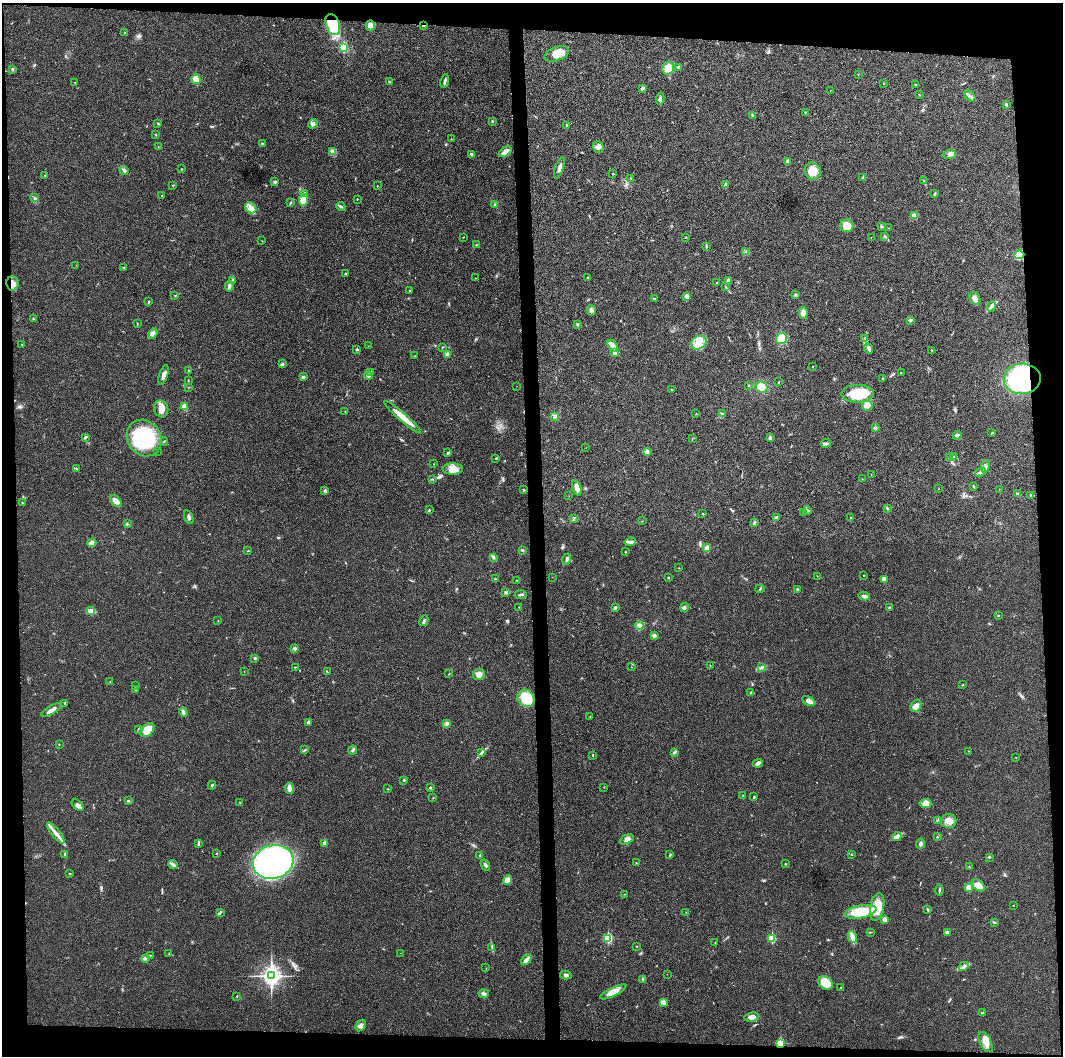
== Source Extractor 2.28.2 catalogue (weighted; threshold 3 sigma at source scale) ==
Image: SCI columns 1-4242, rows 19-4234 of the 4249 x 4237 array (HDU 1 of 3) = the unmasked area's bounding box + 8 px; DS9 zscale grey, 4 x 4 block average (1 PNG px = mean of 4 x 4 image px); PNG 1065 x 1058 px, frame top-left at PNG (2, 3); each listed source drawn as its Kron ellipse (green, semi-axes under 4 px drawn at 4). Shown black and unused: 9% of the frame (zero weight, under 3 of 4 exposures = <1% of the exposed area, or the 3 px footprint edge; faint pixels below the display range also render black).
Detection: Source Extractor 2.28.2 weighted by HDU 2 'WHT'. Background 0.0197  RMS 0.0056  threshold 0.025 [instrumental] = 3 sigma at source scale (4.5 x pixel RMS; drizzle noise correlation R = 1.50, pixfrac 1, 0.05/0.05 arcsec/px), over >= 5 px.
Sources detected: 346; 1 cosmic-ray / hot-pixel residue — neither listed nor drawn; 5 coinciding with a brighter row at this scale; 10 inside a brighter listed object's ellipse — not listed separately; the other 330 listed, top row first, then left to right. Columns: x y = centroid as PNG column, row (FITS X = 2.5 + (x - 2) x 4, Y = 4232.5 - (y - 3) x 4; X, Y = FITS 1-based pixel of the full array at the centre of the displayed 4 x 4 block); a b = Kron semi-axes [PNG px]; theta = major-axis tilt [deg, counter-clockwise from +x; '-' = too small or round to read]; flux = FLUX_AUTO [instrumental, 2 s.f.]
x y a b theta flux
333 24 11 7 -71 78
370 25 5 4 - 15
424 25 2 2 - 6.9
125 33 2 2 - 1.4
343 47 2 2 - 230
557 54 13 7 22 51
678 67 2 2 - 12
668 68 7 5 57 36
12 69 3 2 - 2.9
858 74 2 2 - 1.4
196 79 5 4 - 28
445 81 7 2 78 7.7
389 82 3 2 - 2.9
75 83 2 2 - 1.4
884 83 2 2 - 2.5
915 84 2 2 - 1.6
642 88 3 3 - 5.1
830 90 2 2 - 0.67
919 95 2 2 - 1.4
970 96 7 3 -43 8.8
660 99 6 2 78 6.5
1006 104 2 2 - 7
805 112 2 2 - 1.6
752 115 3 2 - 2.9
492 121 2 2 - 2.8
157 123 2 2 - 1.7
313 124 5 3 - 6.8
567 125 2 2 - 2.2
156 135 2 2 - 2.2
451 139 2 2 - 1.1
263 144 4 3 - 4.6
158 147 2 2 - 1.4
598 147 6 5 - 12
333 152 4 3 - 12
505 152 7 3 35 25
472 154 4 2 - 5.4
950 154 6 4 7 12
788 161 4 3 - 7.9
559 168 11 2 70 14
181 169 2 2 - 1.5
124 170 5 3 - 6.3
813 171 8 8 - 54
613 173 2 2 - 1.9
45 175 2 2 - 1.9
630 178 2 2 - 1.2
863 178 3 2 - 6.7
924 181 2 2 - 1.5
275 182 3 3 - 5.1
173 185 2 2 - 1.8
726 185 2 2 - 27
377 186 2 2 - 1.9
304 193 3 3 - 3.9
934 194 3 2 - 4.2
162 196 2 2 - 1.3
34 197 2 2 - 1.7
357 199 2 2 - 1.7
303 200 6 4 83 39
291 203 3 2 - 2.5
495 204 4 3 - 4.1
341 206 4 2 - 4.3
251 208 6 5 - 21
914 216 4 3 - 16
847 226 7 6 - 41
881 226 2 2 - 4.2
889 228 2 2 - 1.2
885 236 2 2 - 1.8
463 237 2 2 - 1.4
685 237 2 2 - 1.3
871 237 2 2 - 0.75
262 241 2 2 - 0.89
476 245 2 2 - 3.3
706 246 4 2 - 2.6
746 252 2 2 - 2
1019 255 5 4 - 12
76 265 2 2 - 0.79
124 267 2 2 - 1.7
345 274 3 2 - 1.8
588 277 2 2 - 4.3
475 278 2 2 - 0.95
232 280 3 2 - 2.8
728 280 3 2 - 7.5
12 283 7 6 - 22
717 283 2 2 - 1.8
229 286 5 3 - 9.8
725 287 3 2 - 2.2
410 291 2 2 - 1.6
795 295 3 2 - 6.8
175 296 2 2 - 1
687 296 3 3 - 18
654 298 4 2 - 2.6
975 298 7 5 -61 14
148 302 2 2 - 2.9
991 307 5 3 - 8.8
591 310 5 3 - 9.1
803 313 6 4 -85 14
33 319 2 2 - 1.2
910 320 3 2 - 4.1
137 324 2 2 - 1.5
577 324 2 2 - 1.2
153 334 6 3 57 8.5
782 338 6 5 - 49
865 338 2 2 - 1.3
699 343 8 6 30 33
22 344 2 2 - 1.2
368 346 2 2 - 0.82
613 346 7 3 -55 27
442 347 2 2 - 2.7
357 349 2 2 - 10
869 349 5 3 - 9
932 350 2 2 - 1.6
615 353 4 3 - 8.5
447 355 4 3 - 10
415 356 2 2 - 1.6
282 364 3 2 - 5.4
813 366 2 2 - 1.1
188 370 2 2 - 4.1
371 372 3 2 - 2.3
901 373 2 2 - 1.1
164 375 10 4 71 15
368 376 4 3 - 6.9
303 377 3 3 - 5.3
883 378 2 2 - 1.8
1022 379 18 15 3 410
188 380 2 2 - 1.9
779 382 2 2 - 1.7
749 385 2 2 - 2.2
516 386 2 2 - 0.62
188 387 2 2 - 0.93
761 387 6 5 - 39
671 389 2 2 - 1.8
858 394 16 9 1 110
867 405 5 5 - 13
184 407 2 2 - 61
161 409 8 7 - 27
345 412 2 2 - 1
722 413 2 2 - 1
696 414 2 2 - 1.1
555 416 2 2 - 3.5
403 417 24 3 -41 57
875 428 3 3 - 6
992 433 3 2 - 2.4
957 435 4 2 - 4.6
85 437 4 2 - 4.9
144 438 19 16 -55 230
770 438 2 2 - 20
692 439 2 2 - 1
164 441 4 2 - 2.7
826 443 5 3 - 7.4
586 448 2 2 - 0.68
158 451 2 2 - 1.5
648 452 4 2 - 4.5
448 453 4 2 - 3.8
953 456 4 2 - 2
949 457 3 2 - 2.4
496 458 2 2 - 4.8
434 464 2 2 - 1.6
985 466 6 3 80 7.5
76 469 4 2 - 2.9
453 469 10 5 -1 26
980 472 5 3 - 7.4
871 474 2 2 - 1
432 479 2 2 - 1.3
862 479 2 2 - 0.99
974 487 2 2 - 1.8
577 488 8 4 -72 16
939 489 2 2 - 0.96
999 489 2 2 - 0.9
325 490 2 2 - 3
523 490 2 2 - 4.2
1018 494 3 2 - 2.9
1031 495 3 2 - 3.8
569 496 2 2 - 0.75
116 501 7 4 -46 28
22 503 2 2 - 1.5
887 508 2 2 - 3.6
429 510 2 2 - 2.6
807 510 4 2 - 3.7
803 512 2 2 - 2
703 514 2 2 - 1.1
189 517 7 3 -70 7.3
776 517 4 3 - 6.3
851 518 2 2 - 1.1
574 519 2 2 - 1.7
642 521 2 2 - 0.93
754 523 2 2 - 2.6
127 524 2 2 - 2.3
630 542 5 3 - 9.9
92 543 4 2 - 26
707 548 3 3 - 12
522 550 3 2 - 4.6
248 551 3 2 - 1.4
625 552 2 2 - 2.3
493 558 2 2 - 1.5
567 559 6 2 72 7.4
679 568 2 2 - 1.1
864 575 2 2 - 1.3
817 576 2 2 - 0.54
552 577 2 2 - 0.74
668 577 2 2 - 1.9
496 579 2 2 - 2.4
884 579 4 4 - 11
517 580 2 2 - 0.87
760 589 4 2 - 4.1
797 589 3 2 - 1.7
506 593 2 2 - 1.8
520 595 6 2 8 5.6
864 596 5 3 - 8.7
519 607 2 2 - 0.92
615 608 3 2 - 3.3
684 608 4 3 - 7.2
890 608 4 2 - 3.2
91 611 2 2 - 4
998 615 2 2 - 1.9
218 620 2 2 - 1.2
424 621 5 2 - 6.3
640 625 4 4 - 9
654 635 4 3 - 4.8
295 649 2 2 - 9.8
255 658 2 2 - 3.3
710 665 2 2 - 1.2
295 667 2 2 - 1.3
631 667 2 2 - 0.73
761 667 2 2 - 1.8
244 671 2 2 - 0.7
327 672 2 2 - 2.1
449 674 2 2 - 1
479 675 6 5 - 15
110 681 2 2 - 0.74
963 685 3 2 - 1.9
136 686 2 2 - 1.6
135 689 2 2 - 2.1
751 693 2 2 - 11
526 698 9 8 - 88
809 701 7 3 -27 15
65 703 3 2 - 3.4
916 706 6 5 - 20
51 710 11 2 32 17
183 712 5 3 - 9.6
590 716 2 2 - 0.97
308 722 2 2 - 8.2
446 723 3 2 - 3.3
138 729 2 2 - 0.84
147 730 8 5 46 54
59 744 2 2 - 1.3
305 750 2 2 - 1.8
353 750 5 2 - 5.2
969 751 2 2 - 1.1
482 752 4 2 - 4.4
674 752 2 2 - 2.5
593 755 2 2 - 1.4
1016 757 2 2 - 0.85
758 763 5 3 - 7.2
404 780 2 2 - 2.6
212 785 4 2 - 3.7
604 787 2 2 - 0.9
289 788 5 3 - 17
430 788 3 2 - 2.5
388 789 2 2 - 1.6
742 796 2 2 - 2.3
754 797 2 2 - 2.6
433 798 2 2 - 1.6
128 801 2 2 - 3.7
240 803 2 2 - 1.6
925 803 6 4 4 27
78 805 7 3 -43 11
937 820 2 2 - 2
949 821 8 7 - 26
56 833 13 3 -52 25
897 837 4 3 - 8.8
937 837 2 2 - 2
627 839 7 3 26 11
198 843 4 2 - 3.7
325 843 2 2 - 31
920 844 5 2 - 10
216 853 2 2 - 1.4
65 854 3 2 - 5.3
670 854 2 2 - 3
851 854 2 2 - 2.4
480 855 2 2 - 8.6
989 857 2 2 - 2.6
273 862 20 16 15 750
636 863 2 2 - 1.1
173 864 5 3 - 7.7
785 864 2 2 - 2.1
485 865 6 2 -59 7.7
969 867 3 2 - 1.9
69 873 3 2 - 1.7
508 880 5 4 - 24
978 885 7 5 -41 29
969 888 2 2 - 68
939 890 5 2 - 3.1
625 894 2 2 - 0.95
1013 905 2 2 - 1.3
877 907 14 7 79 63
928 910 4 2 - 3.7
686 912 2 2 - 0.86
861 912 16 6 10 89
220 913 3 2 - 3.1
885 919 3 3 - 10
994 922 3 2 - 3.8
870 932 2 2 - 2
947 932 3 2 - 4.8
852 937 6 3 -64 18
608 938 2 2 - 210
772 938 2 2 - 130
715 942 2 2 - 0.89
637 946 2 2 - 1.9
492 947 3 2 - 2.9
400 953 2 2 - 0.66
169 954 2 2 - 1.1
150 955 2 2 - 1.6
145 958 4 3 - 6.3
526 960 6 3 43 20
964 966 5 2 - 7
486 968 2 2 - 0.86
667 974 2 2 - 0.61
566 975 5 3 - 6.2
271 976 4 3 - 1600
643 979 3 2 - 4.5
825 983 8 6 -34 56
841 987 2 2 - 4.9
613 992 14 4 26 35
484 994 5 2 - 5.1
237 996 2 2 - 1.3
663 1002 2 2 - 1.7
983 1013 3 2 - 4.9
752 1017 7 4 10 20
361 1025 6 4 57 13
985 1042 11 5 -62 33
780 1043 2 2 - 150
Overlapping masked pixels (flux is a lower limit): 5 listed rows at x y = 333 24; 424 25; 12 283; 1022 379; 780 1043
Diffuse or blended objects may show on this block-average render without a row.